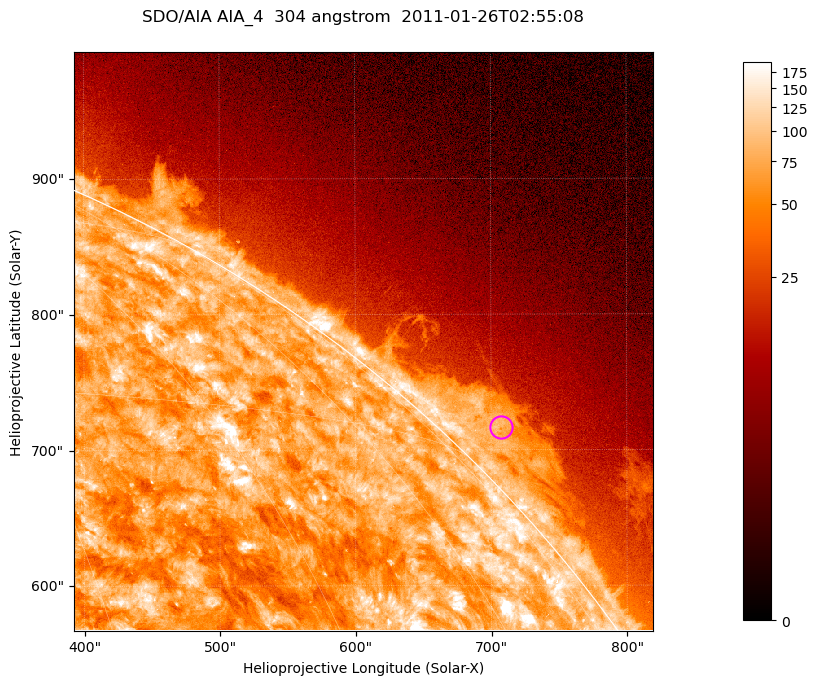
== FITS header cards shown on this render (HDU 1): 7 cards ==
TELESCOP= 'SDO/AIA '           / For AIA: SDO/AIA
INSTRUME= 'AIA_4   '           / For AIA: AIA_ATA1, AIA_ATA2, AIA_ATA3 or AIA_AT
WAVELNTH=                  304 / [angstrom] Wavelength
WAVEUNIT= 'angstrom'           / Wavelength unit: angstrom
DATE-OBS= '2011-01-26T02:55:08.126' / [ISO] Date when observation started; ISO 8
CTYPE1  = 'HPLN-TAN'           / CTYPE1; Typically HPLN
CTYPE2  = 'HPLT-TAN'           / CTYPE2; Typically HPLT

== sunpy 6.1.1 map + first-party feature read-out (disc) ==
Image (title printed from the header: SDO/AIA AIA_4  304 angstrom  2011-01-26T02:55:08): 711 x 711 px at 0.6 arcsec/px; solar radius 975 arcsec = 1624 px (partial field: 2.6% of the solar disc is inside the frame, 42% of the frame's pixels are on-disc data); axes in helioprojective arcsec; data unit not stated in the header (colour bar unlabelled)
Orientation: roll -0.132 deg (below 1 deg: not rotated)
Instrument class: DISC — disc imager (sunpy class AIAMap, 304 A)
Bright regions (active regions / flare kernels): reference = the on-disc median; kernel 7 px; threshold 5 sigma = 121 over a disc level ~73.4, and >= 1.15x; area >= 505 px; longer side >= 9 px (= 5.4 arcsec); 0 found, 0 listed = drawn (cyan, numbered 1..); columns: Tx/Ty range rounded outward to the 2 arcsec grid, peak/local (2 s.f.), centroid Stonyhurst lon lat
Off-limb structures (1.02-1.3 R_sun): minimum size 252 px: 3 found; the strongest spans PA ~310..320 deg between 1.02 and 1.06 R_sun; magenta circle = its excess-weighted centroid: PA ~315 deg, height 1.03 R_sun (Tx ~708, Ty ~718 arcsec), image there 3.3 x the reference